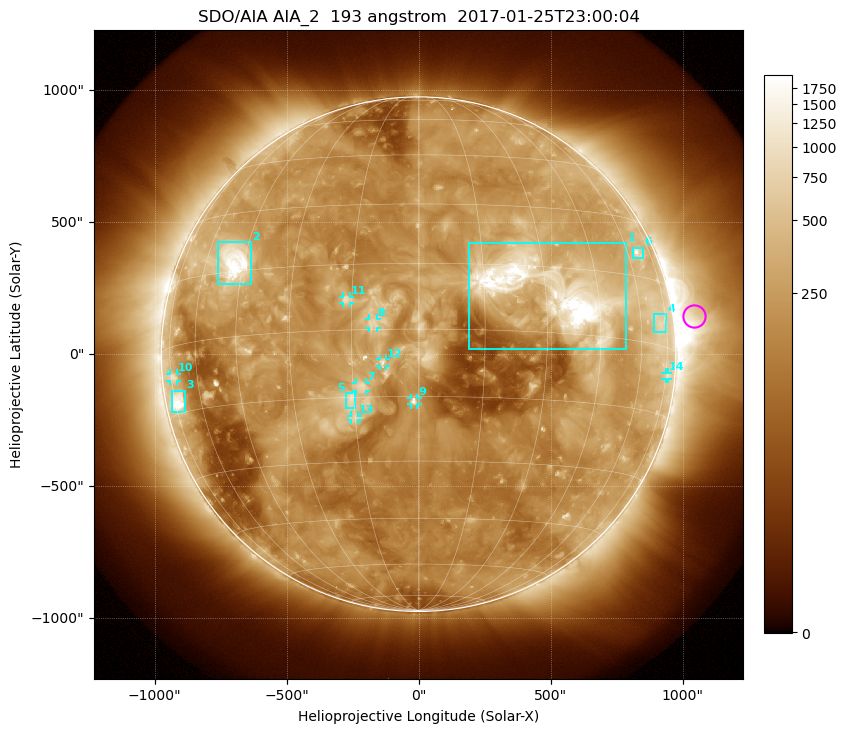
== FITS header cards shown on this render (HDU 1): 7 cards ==
TELESCOP= 'SDO/AIA'
INSTRUME= 'AIA_2'
WAVELNTH=                  193
WAVEUNIT= 'angstrom'
DATE-OBS= '2017-01-25T23:00:04.84'
CTYPE1  = 'HPLN-TAN'
CTYPE2  = 'HPLT-TAN'

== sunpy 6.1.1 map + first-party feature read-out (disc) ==
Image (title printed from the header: SDO/AIA AIA_2  193 angstrom  2017-01-25T23:00:04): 1024 x 1024 px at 2.4 arcsec/px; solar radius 975 arcsec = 406 px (full disc in frame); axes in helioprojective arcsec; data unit not stated in the header (colour bar unlabelled)
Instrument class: DISC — disc imager (sunpy class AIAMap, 193 A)
Bright regions (active regions / flare kernels): reference = the median radial profile (limb darkening/brightening removed); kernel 9 px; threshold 5 sigma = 441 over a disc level ~190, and >= 1.15x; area >= 12 px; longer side >= 10 px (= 24 arcsec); searched inside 0.97 R_sun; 14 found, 14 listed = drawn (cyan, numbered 1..; 8 of them under ~33 arcsec drawn as corner ticks so the feature stays visible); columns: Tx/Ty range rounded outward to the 5 arcsec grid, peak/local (2 s.f.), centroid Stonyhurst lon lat
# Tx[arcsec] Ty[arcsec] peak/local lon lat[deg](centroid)
1 190..790 20..420 20 +31 +9
2 -760..-635 265..425 17 -48 +17
3 -935..-880 -220..-140 11 -72 -12
4 890..940 85..150 3.2 +71 +5
5 -275..-240 -205..-145 4.4 -16 -16
6 810..850 365..405 5.4 +65 +21
7 -235..-200 -140..-105 4.1 -13 -13
8 -190..-155 100..135 4 -10 +1
9 -30..-5 -190..-165 5.5 -1 -16
10 -940..-915 -100..-75 3.5 -73 -7
11 -285..-260 195..220 4.1 -16 +7
12 -150..-125 -45..-20 4.5 -8 -7
13 -255..-230 -250..-230 3.4 -15 -20
14 935..945 -95..-70 3 +76 -6
Off-limb structures (1.02-1.3 R_sun): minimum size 162 px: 6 found; the strongest spans PA ~250..315 deg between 1.02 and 1.3 R_sun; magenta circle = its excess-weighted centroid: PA ~280 deg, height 1.08 R_sun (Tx ~1045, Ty ~145 arcsec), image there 3.7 x the reference